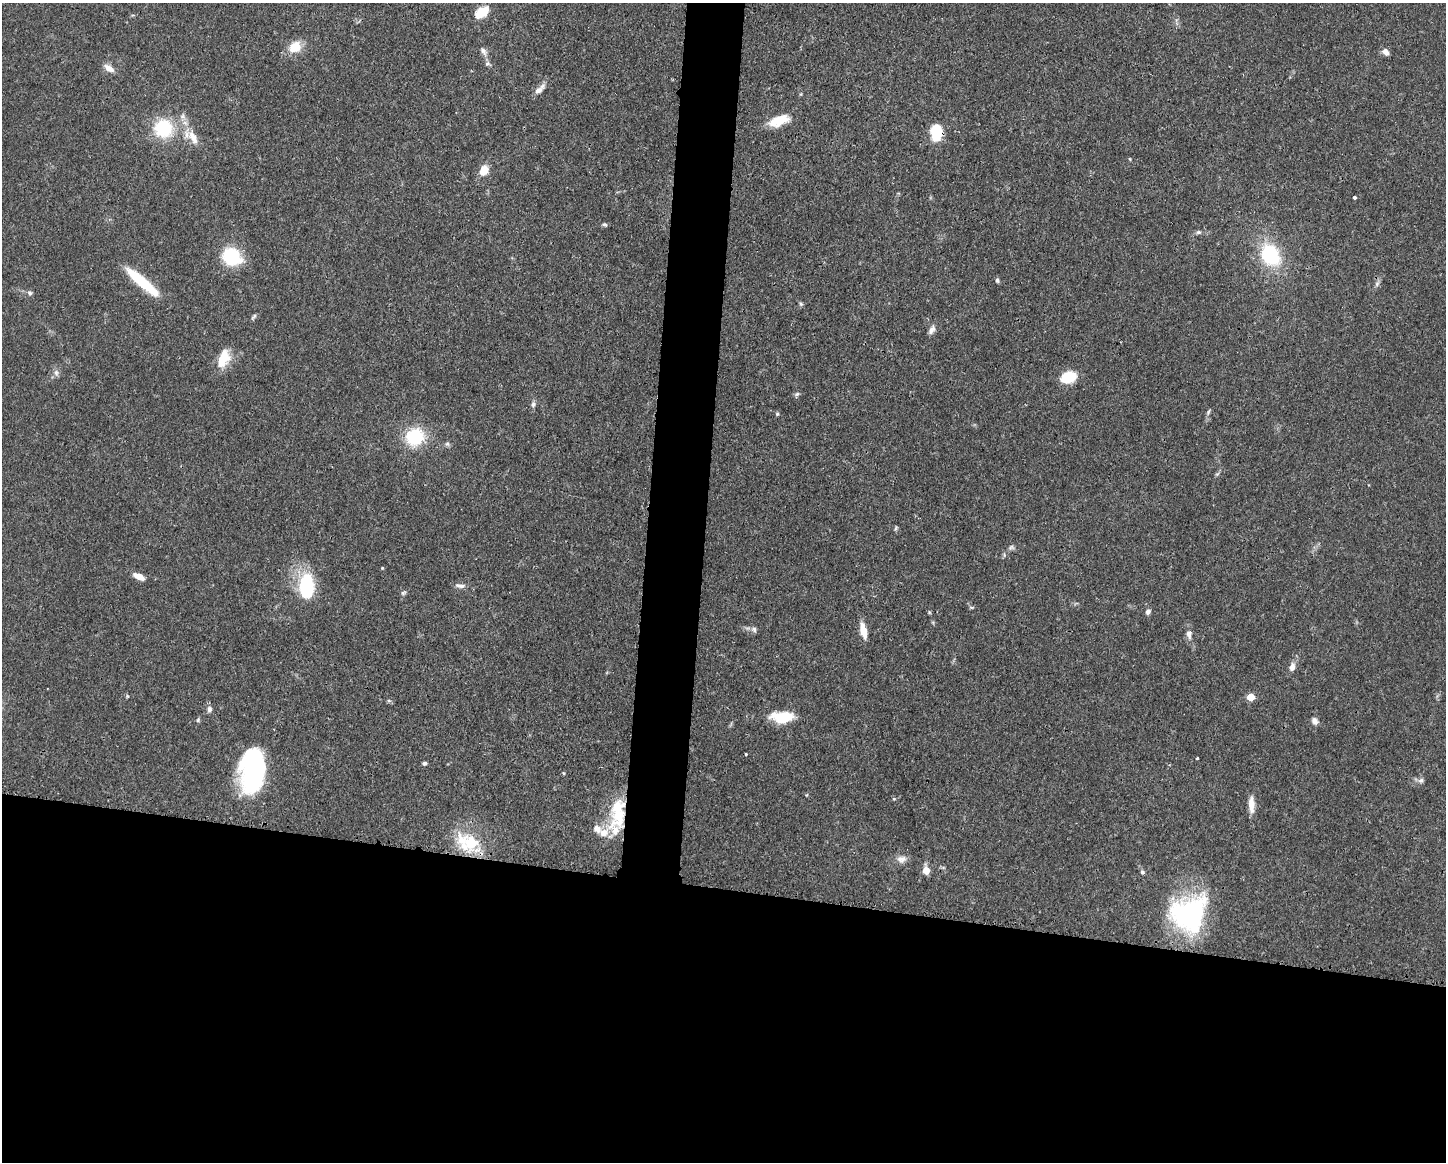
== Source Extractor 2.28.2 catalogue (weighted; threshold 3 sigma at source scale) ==
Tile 11 of 3 x 4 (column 2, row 4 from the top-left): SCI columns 1557-3000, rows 6-1165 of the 4668 x 4652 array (HDU 1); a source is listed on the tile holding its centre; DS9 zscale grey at full resolution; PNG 1448 x 1164 px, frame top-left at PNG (2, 3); no overlay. Shown black and unused: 27% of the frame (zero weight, under 3 of 4 exposures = <1% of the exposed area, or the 3 px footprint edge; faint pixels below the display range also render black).
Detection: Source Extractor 2.28.2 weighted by HDU 2 'WHT'; one run over the whole footprint, this tile lists its part. Background 0.0443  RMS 0.0029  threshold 0.0129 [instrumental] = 3 sigma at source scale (4.5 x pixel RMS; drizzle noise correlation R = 1.50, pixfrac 1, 0.05/0.05 arcsec/px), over >= 5 px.
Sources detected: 74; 7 inside a brighter listed object's ellipse — not listed separately; the other 67 listed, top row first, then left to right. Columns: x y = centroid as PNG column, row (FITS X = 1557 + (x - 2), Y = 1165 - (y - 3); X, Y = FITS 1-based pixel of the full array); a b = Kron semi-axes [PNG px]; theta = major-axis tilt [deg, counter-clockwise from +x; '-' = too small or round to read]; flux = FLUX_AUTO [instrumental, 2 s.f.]
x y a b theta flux
482 12 17 9 33 6.3
295 47 16 13 39 5.1
483 51 14 6 -57 1.3
1386 52 8 6 -42 1.6
487 64 8 6 -19 0.74
109 68 15 7 -32 2
540 89 17 7 45 2
779 121 24 10 20 6.7
163 128 23 22 - 14
936 132 15 10 -89 10
193 137 21 10 -60 3.7
1130 159 5 3 - 0.24
484 170 12 9 64 3.4
1354 197 3 3 - 1.1
605 224 6 5 - 0.5
1199 232 7 5 14 0.61
1270 255 18 14 -59 22
231 256 21 17 -36 15
997 280 6 5 - 0.6
142 282 45 9 -41 12
1377 284 7 5 48 0.73
30 293 6 5 - 0.66
801 304 6 5 - 0.48
254 316 9 4 48 0.56
931 330 11 7 57 1.4
224 359 24 13 68 5.7
56 373 9 6 -64 0.91
1068 377 14 9 19 9.5
797 394 6 4 2 0.51
533 404 8 6 80 0.86
1208 412 8 4 56 0.5
777 414 5 4 - 0.39
415 437 18 17 - 15
447 444 6 5 - 0.59
896 528 8 3 60 0.39
1011 547 8 6 1 0.7
139 576 13 6 -25 2.7
460 586 14 6 -7 1.3
306 587 24 15 -88 19
403 593 8 4 35 0.5
971 607 6 4 -1 0.37
929 612 6 3 -72 0.33
1148 612 6 6 - 0.97
754 629 8 6 -61 0.81
863 631 18 7 -77 3.7
1189 634 13 8 -84 1.6
1292 667 9 6 78 1.8
127 696 4 4 - 0.31
1251 697 5 5 - 8.1
209 709 8 7 - 0.97
782 717 27 13 1 8.5
198 720 6 4 50 0.44
1315 721 10 7 -61 1.2
746 754 3 2 - 0.29
1197 758 3 3 - 0.49
424 763 5 4 - 0.73
253 771 41 21 85 52
563 773 5 3 - 0.24
1421 780 8 6 48 0.84
894 799 4 3 - 0.29
1251 804 20 7 -88 3.1
619 817 38 22 66 15
470 843 30 21 -49 14
902 859 13 10 10 1.8
926 870 6 6 - 3.8
1142 872 5 5 - 0.5
1189 914 41 36 47 43
Overlapping masked pixels (flux is a lower limit): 2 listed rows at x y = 936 132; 619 817